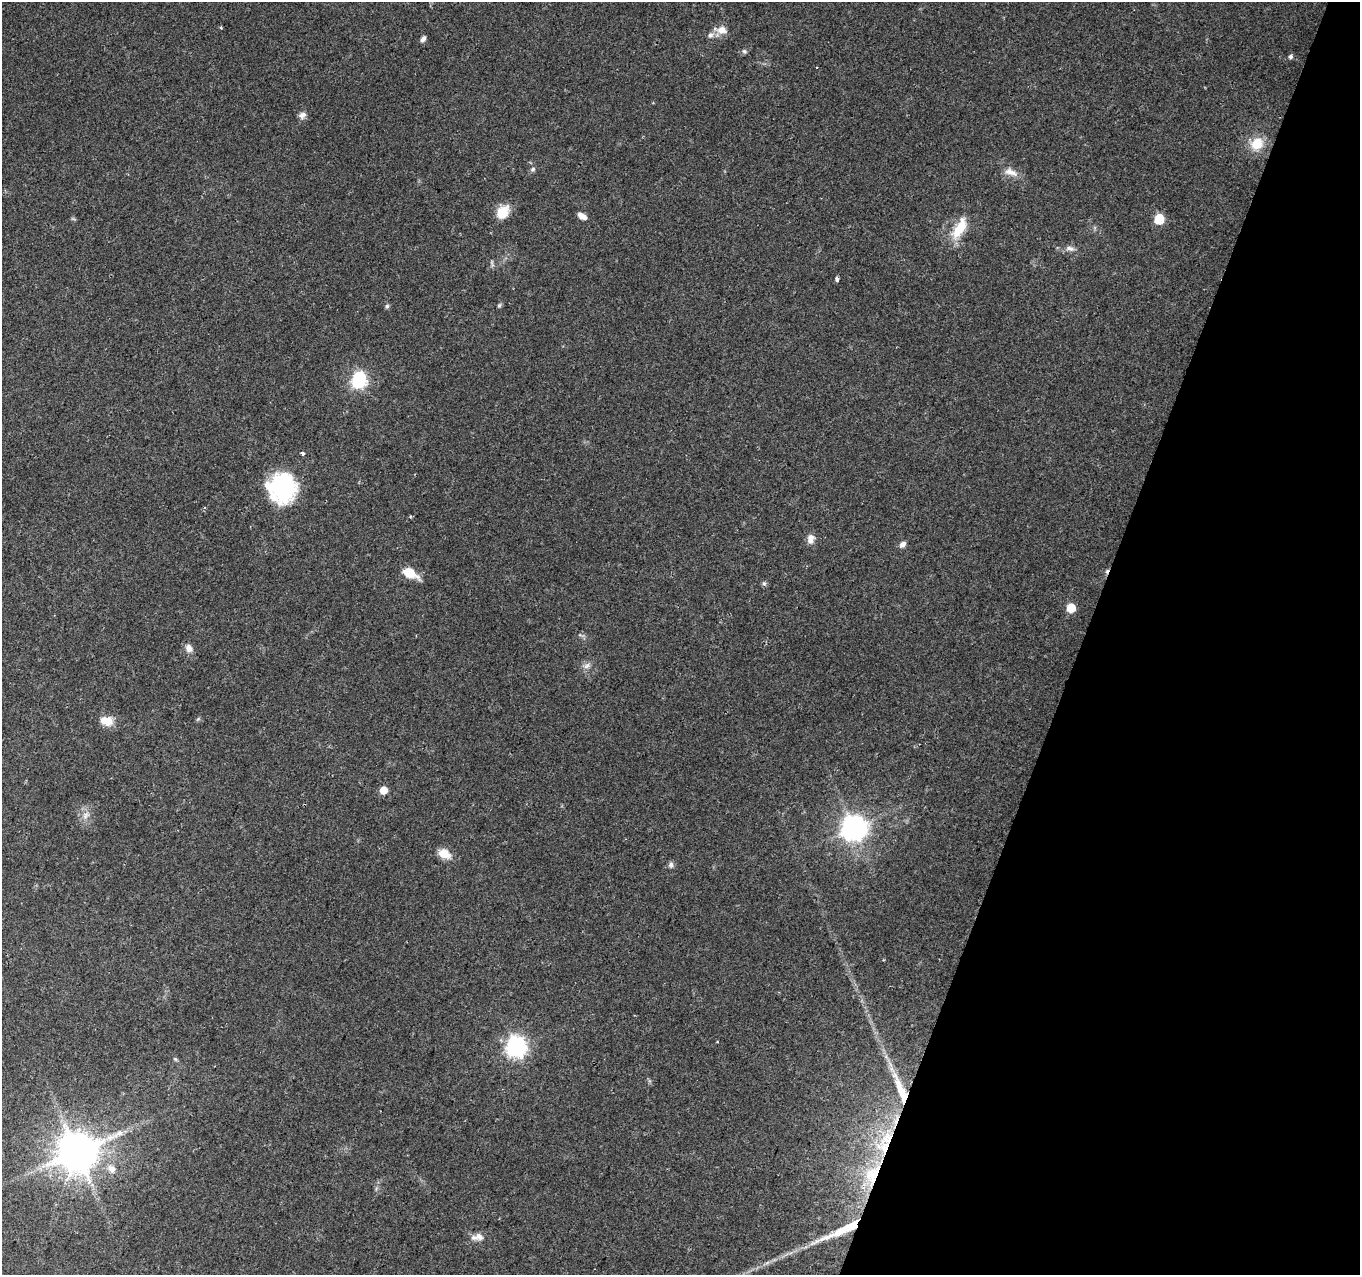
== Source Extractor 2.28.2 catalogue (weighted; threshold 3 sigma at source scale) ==
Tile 8 of 4 x 4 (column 4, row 2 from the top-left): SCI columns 4073-5430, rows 2762-4034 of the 5437 x 5586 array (HDU 1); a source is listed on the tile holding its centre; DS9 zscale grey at full resolution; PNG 1362 x 1277 px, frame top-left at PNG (2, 2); no overlay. Shown black and unused: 20% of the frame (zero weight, under 2 of 3 exposures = <1% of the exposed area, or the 3 px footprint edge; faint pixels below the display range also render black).
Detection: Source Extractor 2.28.2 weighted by HDU 2 'WHT'; one run over the whole footprint, this tile lists its part. Background 0.1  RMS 0.0067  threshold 0.0302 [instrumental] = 3 sigma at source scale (4.5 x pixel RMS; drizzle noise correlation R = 1.50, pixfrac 1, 0.0396/0.0396 arcsec/px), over >= 5 px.
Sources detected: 51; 2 inside a brighter object's white glare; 2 cosmic-ray / hot-pixel residue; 1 long thin detection or spike segment (spike, bleed or trail) — not listed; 3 inside a brighter listed object's ellipse — not listed separately; the other 43 listed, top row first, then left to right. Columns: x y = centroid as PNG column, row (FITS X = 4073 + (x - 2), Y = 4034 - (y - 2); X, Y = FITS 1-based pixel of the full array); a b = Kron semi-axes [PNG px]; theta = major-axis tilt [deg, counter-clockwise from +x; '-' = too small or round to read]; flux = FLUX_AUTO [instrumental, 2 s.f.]
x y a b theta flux
221 28 5 3 - 0.69
721 30 16 9 -5 6.6
423 39 7 5 52 2.2
744 51 7 6 - 1.3
1291 56 5 5 - 1.7
302 115 10 8 32 3.1
1257 144 16 14 45 14
533 169 7 5 16 1.5
1010 172 19 9 -22 6.2
502 212 13 10 56 16
582 216 10 5 -30 4.5
1159 219 6 6 - 36
959 228 27 11 60 19
1070 248 12 7 -13 3.1
492 264 10 3 -79 1.2
837 279 4 3 - 3.2
499 305 6 5 - 1
387 306 6 6 - 1.2
358 382 8 7 - 110
303 453 4 4 - 1.4
283 486 35 27 85 59
811 539 12 8 78 4.5
902 544 9 6 44 2.7
410 573 13 7 -27 18
764 583 6 5 - 1.3
1071 608 6 5 - 22
189 648 11 8 -58 4.1
587 666 11 6 38 2.8
106 721 16 10 -16 9.3
383 790 6 5 - 9.3
86 815 11 7 61 4
854 828 8 8 - 680
444 854 17 11 -29 8
671 865 8 5 -88 1.8
516 1047 8 8 - 340
175 1059 6 4 -44 0.93
901 1090 47 10 -69 23
118 1134 23 8 27 8.2
887 1138 22 15 57 21
77 1152 11 11 - 2400
111 1169 13 9 -53 5.1
872 1175 36 20 69 37
479 1237 12 10 1 4.1
Overlapping masked pixels (flux is a lower limit): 3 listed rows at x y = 901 1090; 887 1138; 872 1175